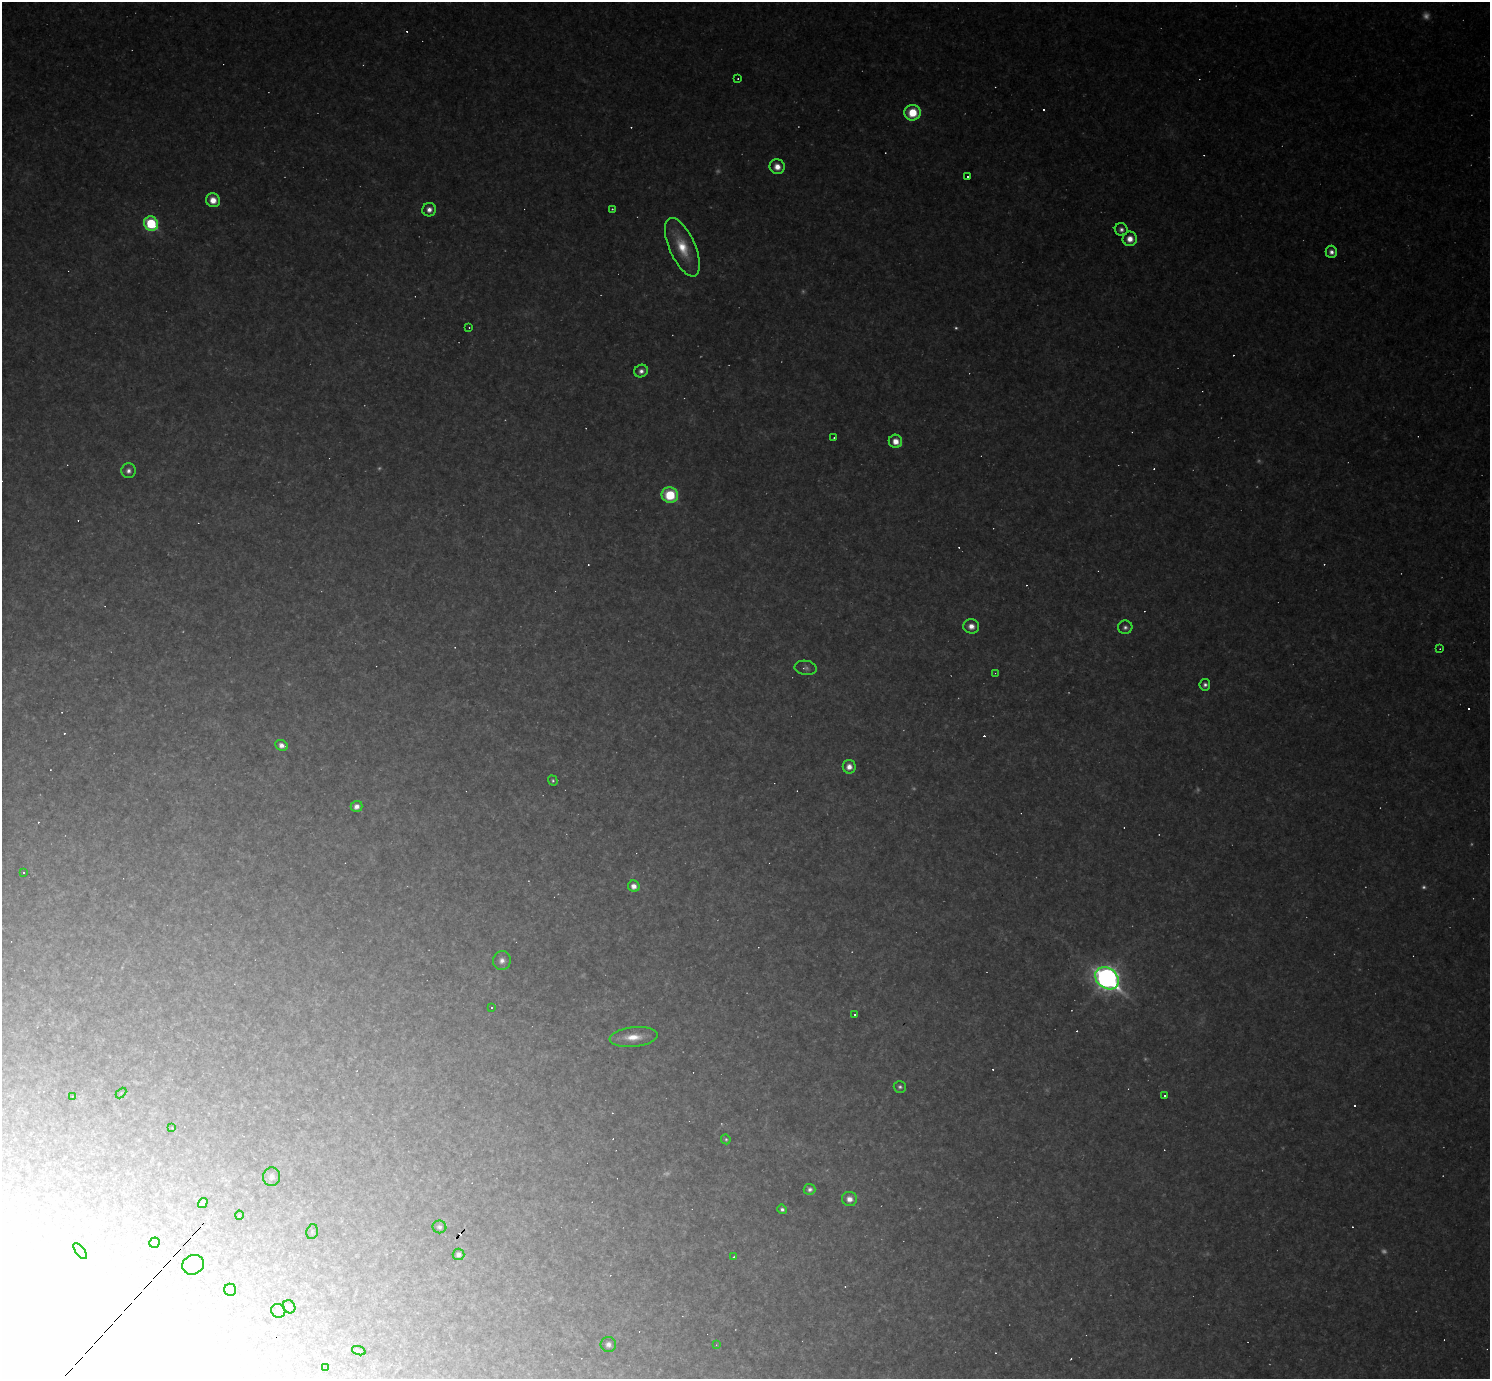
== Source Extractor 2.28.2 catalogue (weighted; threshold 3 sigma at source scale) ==
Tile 7 of 4 x 4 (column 3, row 2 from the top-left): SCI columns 2975-4462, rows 3048-4424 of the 5949 x 5952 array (HDU 1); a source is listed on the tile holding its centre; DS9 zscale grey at full resolution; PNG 1492 x 1381 px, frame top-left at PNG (2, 2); each listed source drawn as its Kron ellipse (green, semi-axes under 4 px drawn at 4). Shown black and unused: <1% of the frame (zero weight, under 2 of 3 exposures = <1% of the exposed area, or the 3 px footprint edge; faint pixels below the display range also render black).
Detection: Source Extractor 2.28.2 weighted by HDU 2 'WHT'; one run over the whole footprint, this tile lists its part. Background 0.0987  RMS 0.01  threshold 0.0455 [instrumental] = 3 sigma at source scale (4.5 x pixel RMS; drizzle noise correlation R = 1.50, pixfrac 1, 0.05/0.05 arcsec/px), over >= 5 px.
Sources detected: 139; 28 too faint to see at this stretch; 4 inside a brighter object's white glare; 46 cosmic-ray / hot-pixel residue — neither listed nor drawn; the other 61 listed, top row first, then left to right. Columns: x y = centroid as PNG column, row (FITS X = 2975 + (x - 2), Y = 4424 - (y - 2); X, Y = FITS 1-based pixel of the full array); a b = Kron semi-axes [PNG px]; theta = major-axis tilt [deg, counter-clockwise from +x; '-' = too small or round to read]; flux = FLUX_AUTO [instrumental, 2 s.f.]
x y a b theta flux
738 79 3 2 - 1.4
913 113 8 8 - 39
777 167 8 7 - 15
968 176 3 3 - 3.6
213 200 7 7 - 18
612 209 3 3 - 1.2
429 210 7 6 - 8.9
151 224 7 6 - 130
1121 230 6 6 - 5.1
1130 239 7 7 - 15
682 247 31 13 -66 42
1331 252 6 5 - 6.6
469 327 3 2 - 1.3
641 371 7 6 - 6.3
834 438 3 2 - 1.5
895 441 7 6 - 16
128 471 7 7 - 6.1
670 495 8 7 - 63
971 626 8 7 - 11
1125 627 7 7 - 4.4
1440 649 3 3 - 0.94
806 668 11 7 -8 4.5
995 673 3 3 - 0.94
1205 685 5 5 - 4.3
281 745 6 5 - 9.5
849 767 7 6 - 11
553 780 5 4 - 2.2
356 806 6 5 - 7.9
23 873 3 3 - 2.8
634 886 6 5 - 12
502 961 9 9 - 7.6
1107 978 13 10 -39 830
491 1007 3 3 - 9.4
855 1015 3 3 - 10
634 1037 24 10 6 25
900 1087 6 6 - 3.3
121 1093 6 3 45 1.2
1164 1095 3 3 - 3.4
72 1096 3 2 - 0.75
172 1128 4 3 - 0.76
726 1139 5 4 - 1.9
271 1177 9 8 - 7.9
810 1189 6 5 - 4.7
849 1199 7 7 - 10
203 1203 5 4 - 4.4
782 1209 5 4 - 3.8
239 1215 4 3 - 1
439 1227 7 6 - 3.7
312 1232 8 5 76 2
154 1243 5 5 - 6.3
80 1251 9 4 -52 2
458 1254 6 6 - 5.4
734 1257 4 3 - 1
193 1265 11 9 27 26
230 1290 6 6 - 15
289 1307 7 6 - 3.4
278 1311 7 6 - 3.7
608 1345 8 7 - 5.2
716 1345 4 3 - 1
359 1351 7 4 -18 1.7
326 1368 3 3 - 1.4